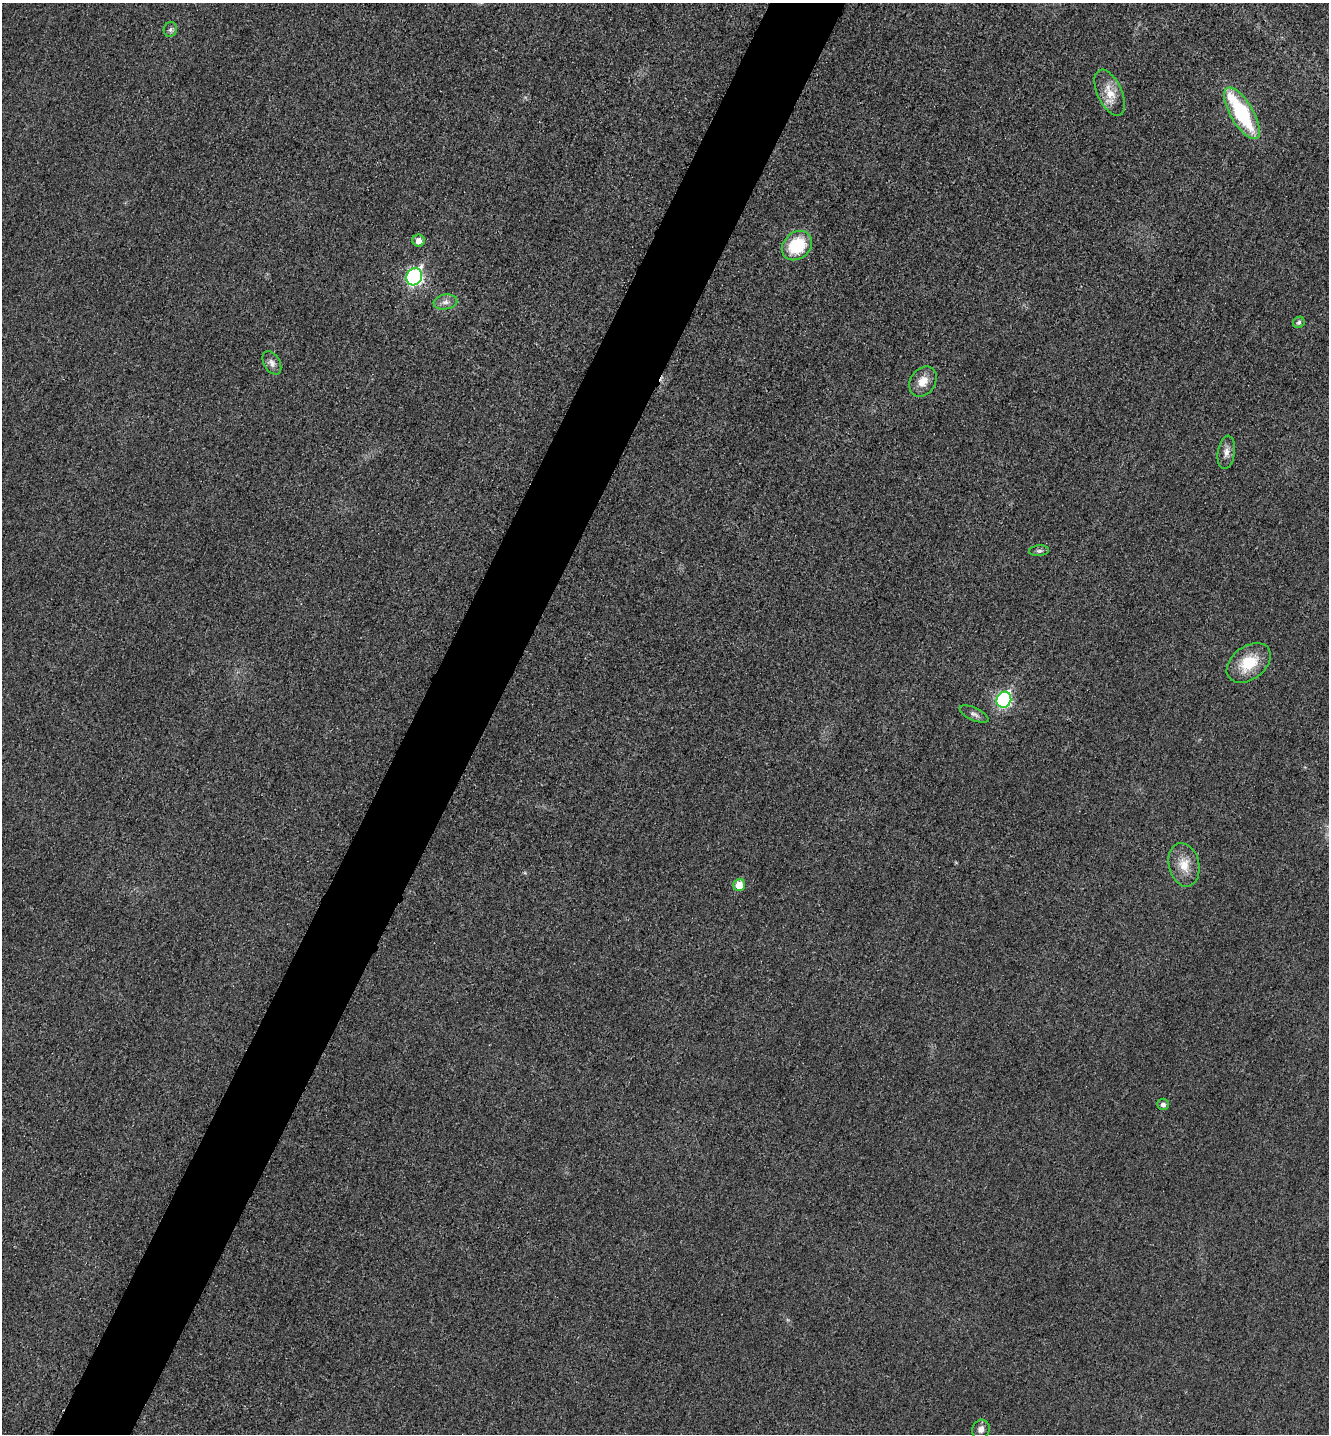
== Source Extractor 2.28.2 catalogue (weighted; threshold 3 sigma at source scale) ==
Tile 7 of 4 x 4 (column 3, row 2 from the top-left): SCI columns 2821-4147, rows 2885-4316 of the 5778 x 5772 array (HDU 1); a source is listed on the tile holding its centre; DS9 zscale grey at full resolution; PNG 1331 x 1436 px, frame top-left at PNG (2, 3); each listed source drawn as its Kron ellipse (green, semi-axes under 4 px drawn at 4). Shown black and unused: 6% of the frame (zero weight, under 3 of 4 exposures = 2% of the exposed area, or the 3 px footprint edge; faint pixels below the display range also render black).
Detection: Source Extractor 2.28.2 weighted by HDU 2 'WHT'; one run over the whole footprint, this tile lists its part. Background 0.0187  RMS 0.0056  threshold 0.0252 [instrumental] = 3 sigma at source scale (4.5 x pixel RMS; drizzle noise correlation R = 1.50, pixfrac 1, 0.05/0.05 arcsec/px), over >= 5 px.
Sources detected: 20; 1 inside a brighter listed object's ellipse — not listed separately; the other 19 listed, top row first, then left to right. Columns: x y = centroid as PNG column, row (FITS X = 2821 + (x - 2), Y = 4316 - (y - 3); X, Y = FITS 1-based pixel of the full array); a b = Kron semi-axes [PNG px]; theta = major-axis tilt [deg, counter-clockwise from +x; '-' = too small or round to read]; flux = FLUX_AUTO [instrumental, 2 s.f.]
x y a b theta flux
170 29 7 6 - 1.5
1110 93 25 12 -65 10
1242 113 29 11 -60 51
419 241 6 6 - 4.9
797 246 16 13 41 26
414 277 9 7 61 120
445 302 12 7 9 3.2
1299 322 6 5 - 1.7
272 363 13 8 -59 3.1
923 381 16 12 55 7
1226 452 17 8 82 4
1039 551 10 5 5 1.4
1249 663 25 16 37 19
1004 700 8 7 - 99
974 714 15 6 -24 2.4
1184 865 22 15 -77 10
739 885 6 6 - 10
1163 1104 6 5 - 2
981 1429 10 8 65 3.2